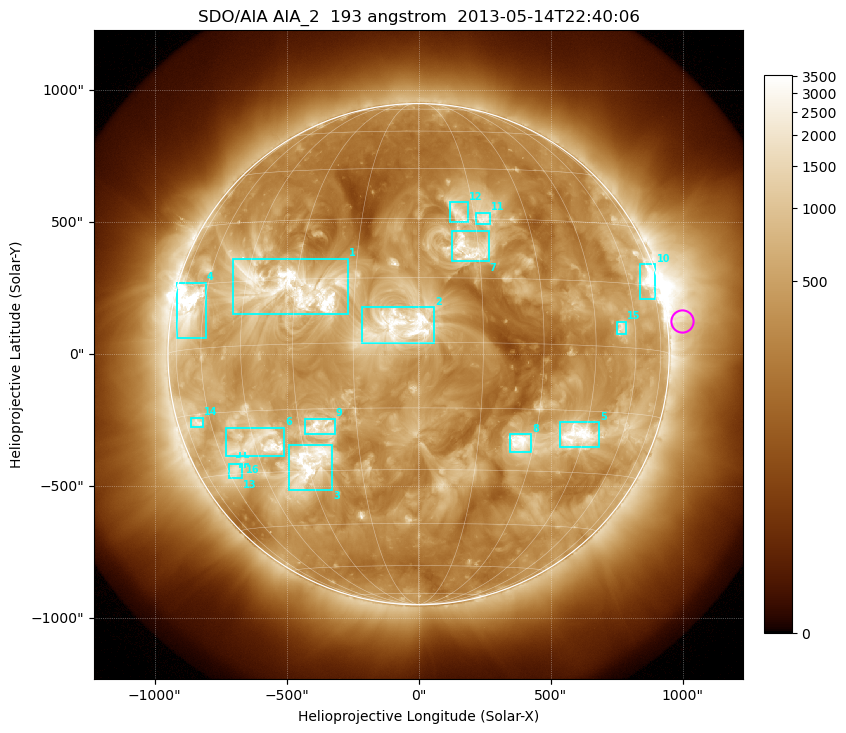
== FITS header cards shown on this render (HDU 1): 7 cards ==
TELESCOP= 'SDO/AIA'
INSTRUME= 'AIA_2'
WAVELNTH=                  193
WAVEUNIT= 'angstrom'
DATE-OBS= '2013-05-14T22:40:06.84'
CTYPE1  = 'HPLN-TAN'
CTYPE2  = 'HPLT-TAN'

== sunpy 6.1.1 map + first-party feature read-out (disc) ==
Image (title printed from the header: SDO/AIA AIA_2  193 angstrom  2013-05-14T22:40:06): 1024 x 1024 px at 2.4 arcsec/px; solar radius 949 arcsec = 396 px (full disc in frame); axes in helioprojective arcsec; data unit not stated in the header (colour bar unlabelled)
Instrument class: DISC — disc imager (sunpy class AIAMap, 193 A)
Bright regions (active regions / flare kernels): reference = the median radial profile (limb darkening/brightening removed); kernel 9 px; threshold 5 sigma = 1056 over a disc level ~379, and >= 1.15x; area >= 12 px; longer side >= 9 px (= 22 arcsec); searched inside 0.97 R_sun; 16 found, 16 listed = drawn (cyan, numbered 1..; 1 of them under ~33 arcsec drawn as corner ticks so the feature stays visible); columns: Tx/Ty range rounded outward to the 5 arcsec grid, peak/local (2 s.f.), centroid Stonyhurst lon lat
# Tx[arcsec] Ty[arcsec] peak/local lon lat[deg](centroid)
1 -705..-265 150..365 12 -31 +13
2 -215..60 40..180 6.1 -4 +4
3 -495..-325 -515..-340 10 -29 -28
4 -915..-805 60..270 17 -68 +9
5 535..685 -355..-255 10 +43 -21
6 -730..-505 -390..-275 8.9 -44 -23
7 125..270 350..465 7.2 +13 +22
8 345..430 -375..-300 8.9 +26 -23
9 -435..-315 -305..-245 6.7 -24 -19
10 835..900 205..340 11 +71 +16
11 215..270 490..535 5.4 +18 +30
12 115..190 500..575 4.8 +11 +31
13 -720..-670 -470..-415 5.4 -57 -29
14 -865..-815 -275..-240 6 -67 -17
15 750..790 75..125 5.4 +54 +4
16 -680..-655 -415..-385 4.7 -52 -27
Off-limb structures (1.02-1.3 R_sun): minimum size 162 px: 2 found; the strongest spans PA ~220..305 deg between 1.02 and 1.3 R_sun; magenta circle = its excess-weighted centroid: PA ~275 deg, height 1.06 R_sun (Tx ~995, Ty ~125 arcsec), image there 2.9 x the reference